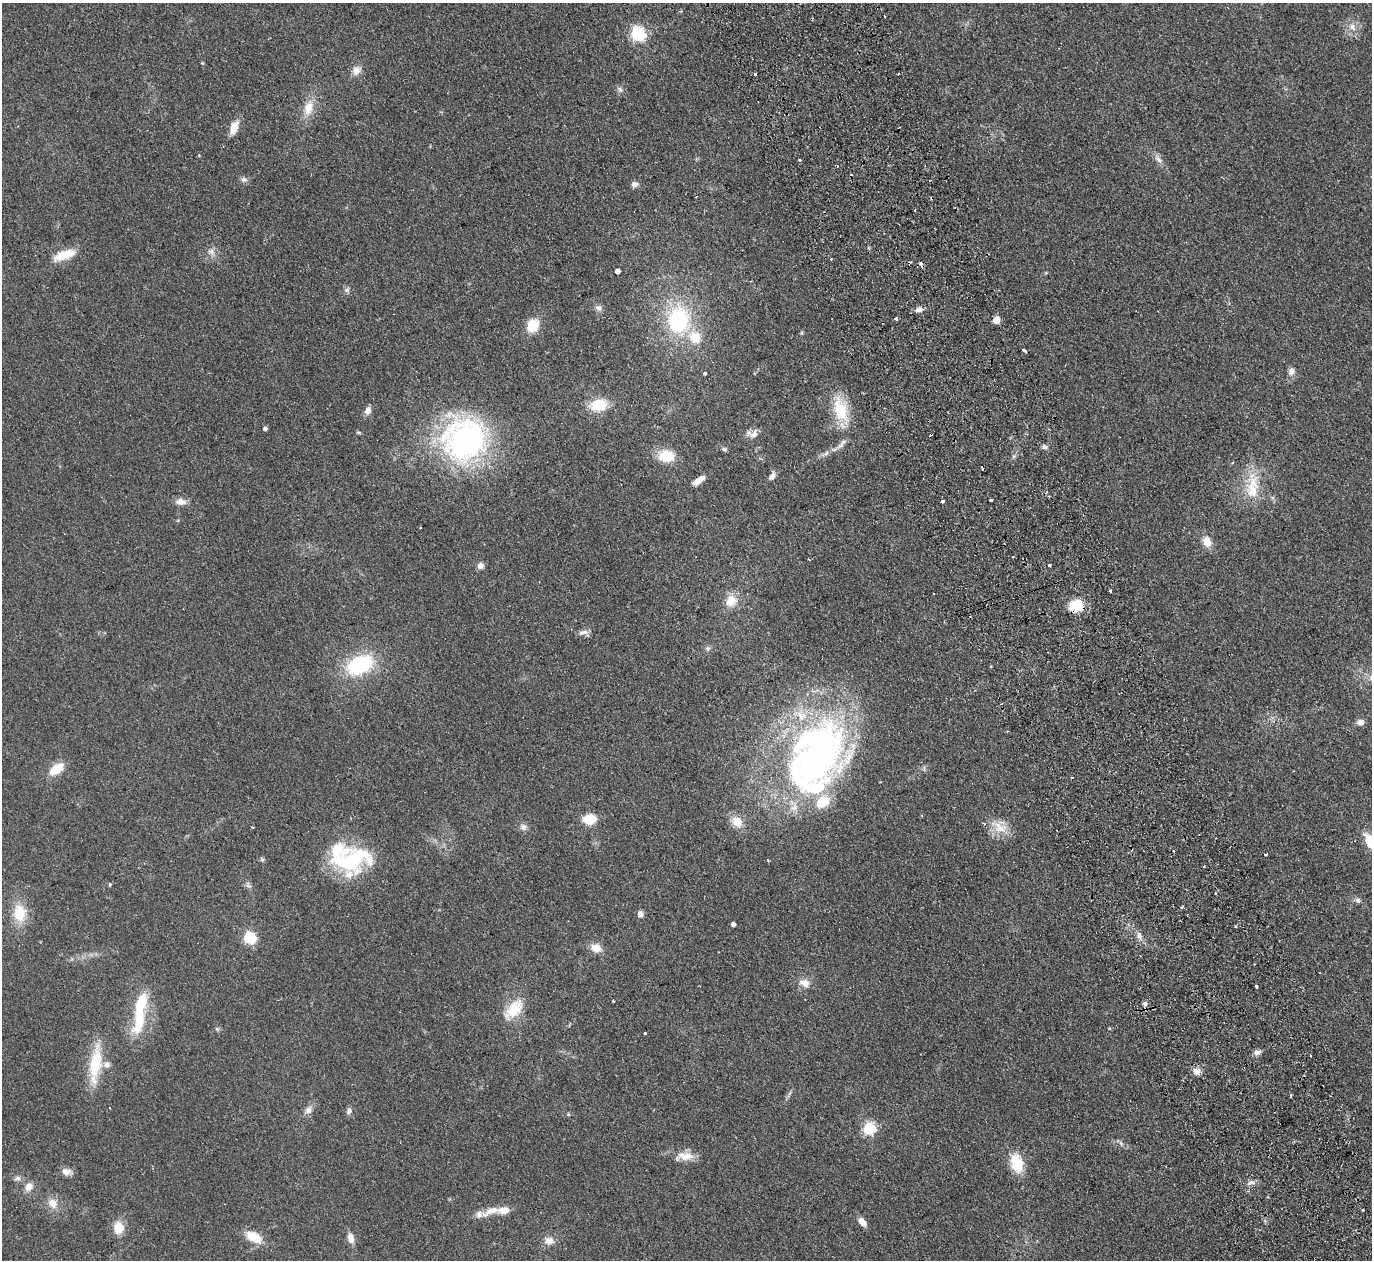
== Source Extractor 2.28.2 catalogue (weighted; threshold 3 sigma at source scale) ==
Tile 6 of 4 x 4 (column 2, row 2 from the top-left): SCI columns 1425-2794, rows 2820-4077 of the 5589 x 5512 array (HDU 1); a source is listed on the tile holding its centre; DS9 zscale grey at full resolution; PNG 1374 x 1262 px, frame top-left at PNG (2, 3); no overlay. Shown black and unused: <1% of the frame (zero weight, under 2 of 3 exposures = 3% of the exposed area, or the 3 px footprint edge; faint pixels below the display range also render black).
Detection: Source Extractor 2.28.2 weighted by HDU 2 'WHT'; one run over the whole footprint, this tile lists its part. Background 0.108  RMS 0.01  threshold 0.0448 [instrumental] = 3 sigma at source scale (4.5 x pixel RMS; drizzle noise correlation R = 1.50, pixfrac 1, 0.05/0.05 arcsec/px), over >= 5 px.
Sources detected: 142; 1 inside a brighter object's white glare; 10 cosmic-ray / hot-pixel residue — not listed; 9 inside a brighter listed object's ellipse — not listed separately; the other 122 listed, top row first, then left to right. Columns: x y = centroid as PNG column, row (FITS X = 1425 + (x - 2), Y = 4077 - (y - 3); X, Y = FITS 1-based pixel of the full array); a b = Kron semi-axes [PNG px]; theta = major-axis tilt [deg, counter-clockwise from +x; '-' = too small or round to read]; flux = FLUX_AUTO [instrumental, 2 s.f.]
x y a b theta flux
1353 27 10 7 -60 6.2
638 34 6 6 - 210
356 70 12 10 57 7.4
755 74 3 3 - 4.9
898 74 3 2 - 1.5
620 89 9 6 -46 3.1
308 108 22 12 77 16
234 128 16 8 67 12
199 155 3 3 - 0.89
1158 159 12 7 -46 5.1
800 160 3 3 - 2.1
244 179 9 7 1 3.1
634 184 7 7 - 4.6
915 210 4 2 - 0.74
211 252 11 8 -33 5.3
64 255 28 10 20 20
921 263 4 3 - 4.9
617 271 4 4 - 4.9
347 290 8 6 34 2.7
598 308 9 8 - 3.7
919 310 10 6 13 4.7
896 319 3 3 - 3.7
678 320 31 24 84 87
996 320 5 5 - 16
533 326 15 12 61 20
802 332 6 4 -90 1.2
1025 351 4 3 - 3.6
1291 371 9 8 - 5.2
705 373 3 3 - 4.5
598 405 17 12 11 29
368 410 8 7 - 6.5
841 410 33 16 -72 38
265 428 4 4 - 2.4
358 432 6 4 -18 1.2
754 434 14 10 34 6.9
931 434 3 3 - 7.5
465 440 51 50 - 230
843 442 13 6 43 4.3
1045 447 7 6 - 2.7
724 449 7 5 -32 1.9
826 453 12 5 31 4.2
666 456 15 11 -4 28
1014 456 6 5 - 1.8
772 476 10 6 60 5.1
699 480 14 6 34 9.2
1253 490 41 20 87 35
1047 492 4 2 - 0.89
991 500 3 3 - 7.4
942 501 3 3 - 4.5
181 502 14 8 -5 7.2
420 528 3 2 - 0.61
1207 541 12 9 -71 11
1012 557 3 2 - 1.5
1049 565 3 3 - 2.6
480 566 7 7 - 4.9
1110 591 3 2 - 1.3
731 601 17 14 53 14
1076 605 16 13 13 23
585 632 14 7 -44 4.1
708 649 7 5 44 2.2
359 665 29 18 24 75
991 666 4 2 - 0.76
1371 678 13 6 -43 5.9
1360 722 9 7 -9 4.7
816 761 94 63 58 410
56 769 15 8 37 22
589 819 9 7 10 32
737 822 15 12 -50 14
523 827 9 9 - 4.2
1000 827 29 13 -31 18
252 828 3 3 - 1.9
1371 843 19 8 -56 29
1174 851 3 2 - 0.85
1266 855 3 2 - 1.2
262 859 7 4 -62 1.6
353 860 40 29 20 95
1204 867 3 2 - 1.3
110 884 4 4 - 1.4
248 885 10 6 -55 3
1215 893 3 3 - 4
1358 900 8 6 -28 2.9
19 913 18 12 -87 27
640 914 7 6 - 4.3
733 924 4 4 - 4
1236 926 3 3 - 1.2
1139 935 12 5 -67 4.4
250 938 6 6 - 110
596 948 11 9 -23 12
804 983 15 10 -23 8.8
1256 986 3 3 - 3.1
613 1001 3 3 - 1.9
1145 1004 7 6 - 3.3
514 1009 30 16 49 28
140 1020 38 13 73 40
1109 1028 4 4 - 0.94
217 1029 5 5 - 1.5
645 1033 3 3 - 2.9
1257 1052 9 7 16 4.2
1310 1055 2 2 - 1.1
95 1064 52 14 83 38
1197 1071 10 9 - 6.3
1291 1095 3 2 - 1.6
110 1108 3 2 - 1.2
308 1110 11 8 58 5.4
349 1111 9 7 78 3.6
568 1114 5 4 - 1.1
869 1129 6 6 - 120
1121 1143 8 4 -67 2
685 1156 26 11 7 13
1017 1163 21 13 -75 29
66 1172 13 8 -13 6.2
17 1178 9 7 6 3.3
1250 1183 12 6 20 4.3
29 1187 11 9 52 7.8
52 1203 14 11 -47 10
1363 1210 3 3 - 1.6
491 1211 33 9 21 15
862 1222 10 6 -48 7.8
118 1228 13 11 -89 15
254 1237 15 9 -31 24
351 1238 11 7 -76 7.9
549 1241 14 10 -6 7.8
Overlapping masked pixels (flux is a lower limit): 3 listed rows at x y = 921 263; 931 434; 1076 605
Isophote crosses this tile's border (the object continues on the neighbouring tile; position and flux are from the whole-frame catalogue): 2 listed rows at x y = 1371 678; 1371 843